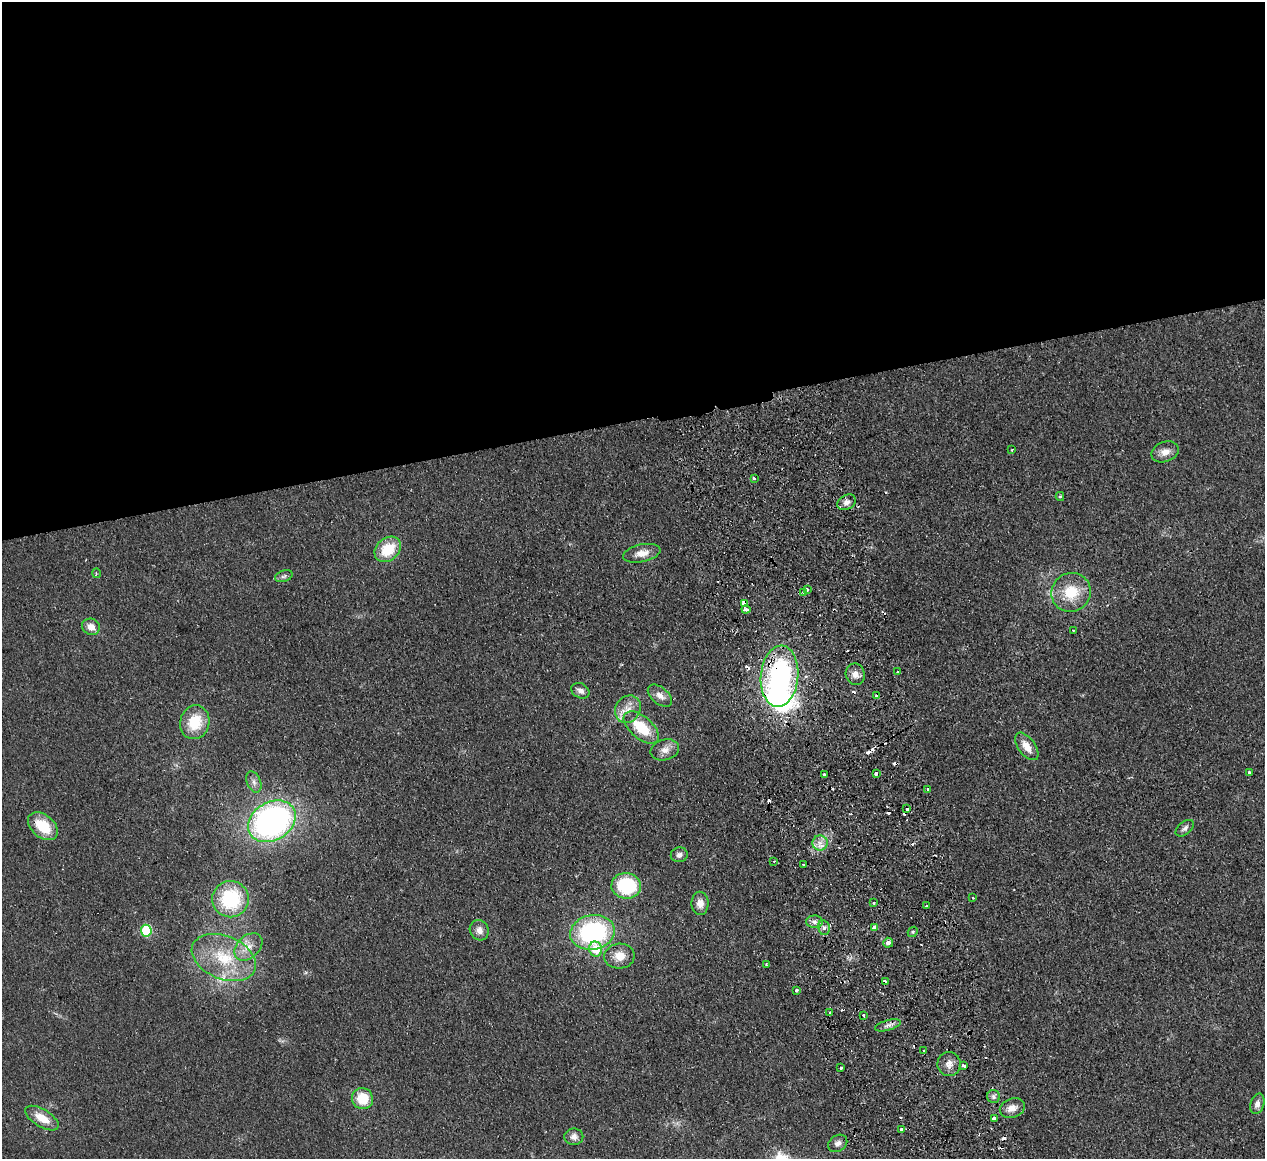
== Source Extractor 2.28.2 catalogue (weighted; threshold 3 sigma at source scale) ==
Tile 2 of 4 x 4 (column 2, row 1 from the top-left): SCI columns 1320-2582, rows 3749-4905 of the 5166 x 5065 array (HDU 1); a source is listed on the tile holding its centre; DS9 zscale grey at full resolution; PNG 1267 x 1161 px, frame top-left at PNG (2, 2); each listed source drawn as its Kron ellipse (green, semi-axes under 4 px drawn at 4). Shown black and unused: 36% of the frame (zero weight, under 2 of 3 exposures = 3% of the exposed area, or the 3 px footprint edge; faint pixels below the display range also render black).
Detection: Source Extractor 2.28.2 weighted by HDU 2 'WHT'; one run over the whole footprint, this tile lists its part. Background 0.0582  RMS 0.0088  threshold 0.0396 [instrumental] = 3 sigma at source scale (4.5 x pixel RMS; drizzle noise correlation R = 1.50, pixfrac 1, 0.05/0.05 arcsec/px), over >= 5 px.
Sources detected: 96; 17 cosmic-ray / hot-pixel residue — neither listed nor drawn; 2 inside a brighter listed object's ellipse — not listed separately; the other 77 listed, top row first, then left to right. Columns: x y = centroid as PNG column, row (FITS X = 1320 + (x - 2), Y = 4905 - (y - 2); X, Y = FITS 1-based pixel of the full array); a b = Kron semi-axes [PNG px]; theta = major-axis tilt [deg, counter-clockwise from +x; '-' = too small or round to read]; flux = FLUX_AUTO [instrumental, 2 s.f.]
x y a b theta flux
1012 450 3 2 - 0.71
1165 452 14 10 21 7.9
754 478 3 3 - 1.6
1060 496 4 4 - 1.1
846 502 10 7 29 4.4
388 549 15 11 41 28
642 553 19 9 12 9.2
96 573 5 3 - 0.89
284 576 9 5 20 2.3
807 589 3 3 - 6.4
804 592 3 3 - 7.9
1071 592 20 19 - 28
744 603 4 4 - 31
746 609 4 3 - 4.9
91 627 9 8 - 7
1073 630 2 2 - 0.63
898 672 3 3 - 1.8
855 674 11 9 -70 6.4
779 676 30 18 85 170
580 691 9 7 -27 4.6
660 696 14 8 -40 6.2
877 696 4 3 - 6.9
628 709 14 12 56 11
195 722 17 14 74 26
641 727 21 11 -40 31
1027 746 16 8 -53 11
665 750 14 10 14 7
1249 772 3 3 - 2.1
824 774 3 3 - 1.9
876 774 3 3 - 3
254 782 11 7 -68 4
928 789 3 3 - 2.6
906 808 3 3 - 5.2
272 821 25 19 31 280
43 826 17 11 -40 26
1185 828 11 6 39 3
820 843 7 7 - 5.8
679 855 8 7 - 3.7
774 861 3 2 - 0.8
804 865 3 3 - 2.2
626 886 15 12 -6 54
973 898 2 2 - 0.79
230 899 18 18 - 57
700 903 11 8 -88 6.6
873 903 3 3 - 1.9
927 906 4 3 - 5.8
814 922 8 6 -2 3.3
824 928 7 6 - 2.9
875 928 4 3 - 8.8
479 930 10 9 - 5.8
146 931 6 5 - 54
592 932 22 17 10 120
913 932 5 4 - 1.2
888 943 5 5 - 4.4
248 947 16 11 44 11
596 949 7 6 - 20
619 956 15 12 5 13
224 958 33 21 -22 46
766 964 3 3 - 0.81
885 982 4 3 - 9.7
797 990 3 3 - 2.7
829 1012 3 3 - 1.4
864 1015 4 3 - 1.4
888 1025 13 5 15 3.6
923 1051 3 3 - 2.6
949 1064 12 11 - 7.1
964 1066 4 3 - 3.7
841 1068 3 3 - 2.7
994 1096 6 6 - 2.8
362 1099 11 10 - 22
1257 1104 10 7 73 4.3
1012 1108 13 9 21 7
42 1118 19 8 -31 14
994 1118 3 3 - 7.9
901 1129 3 3 - 1.9
574 1137 9 8 - 4.6
838 1143 10 8 32 4.3
Overlapping masked pixels (flux is a lower limit): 4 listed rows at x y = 744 603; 779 676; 877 696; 885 982